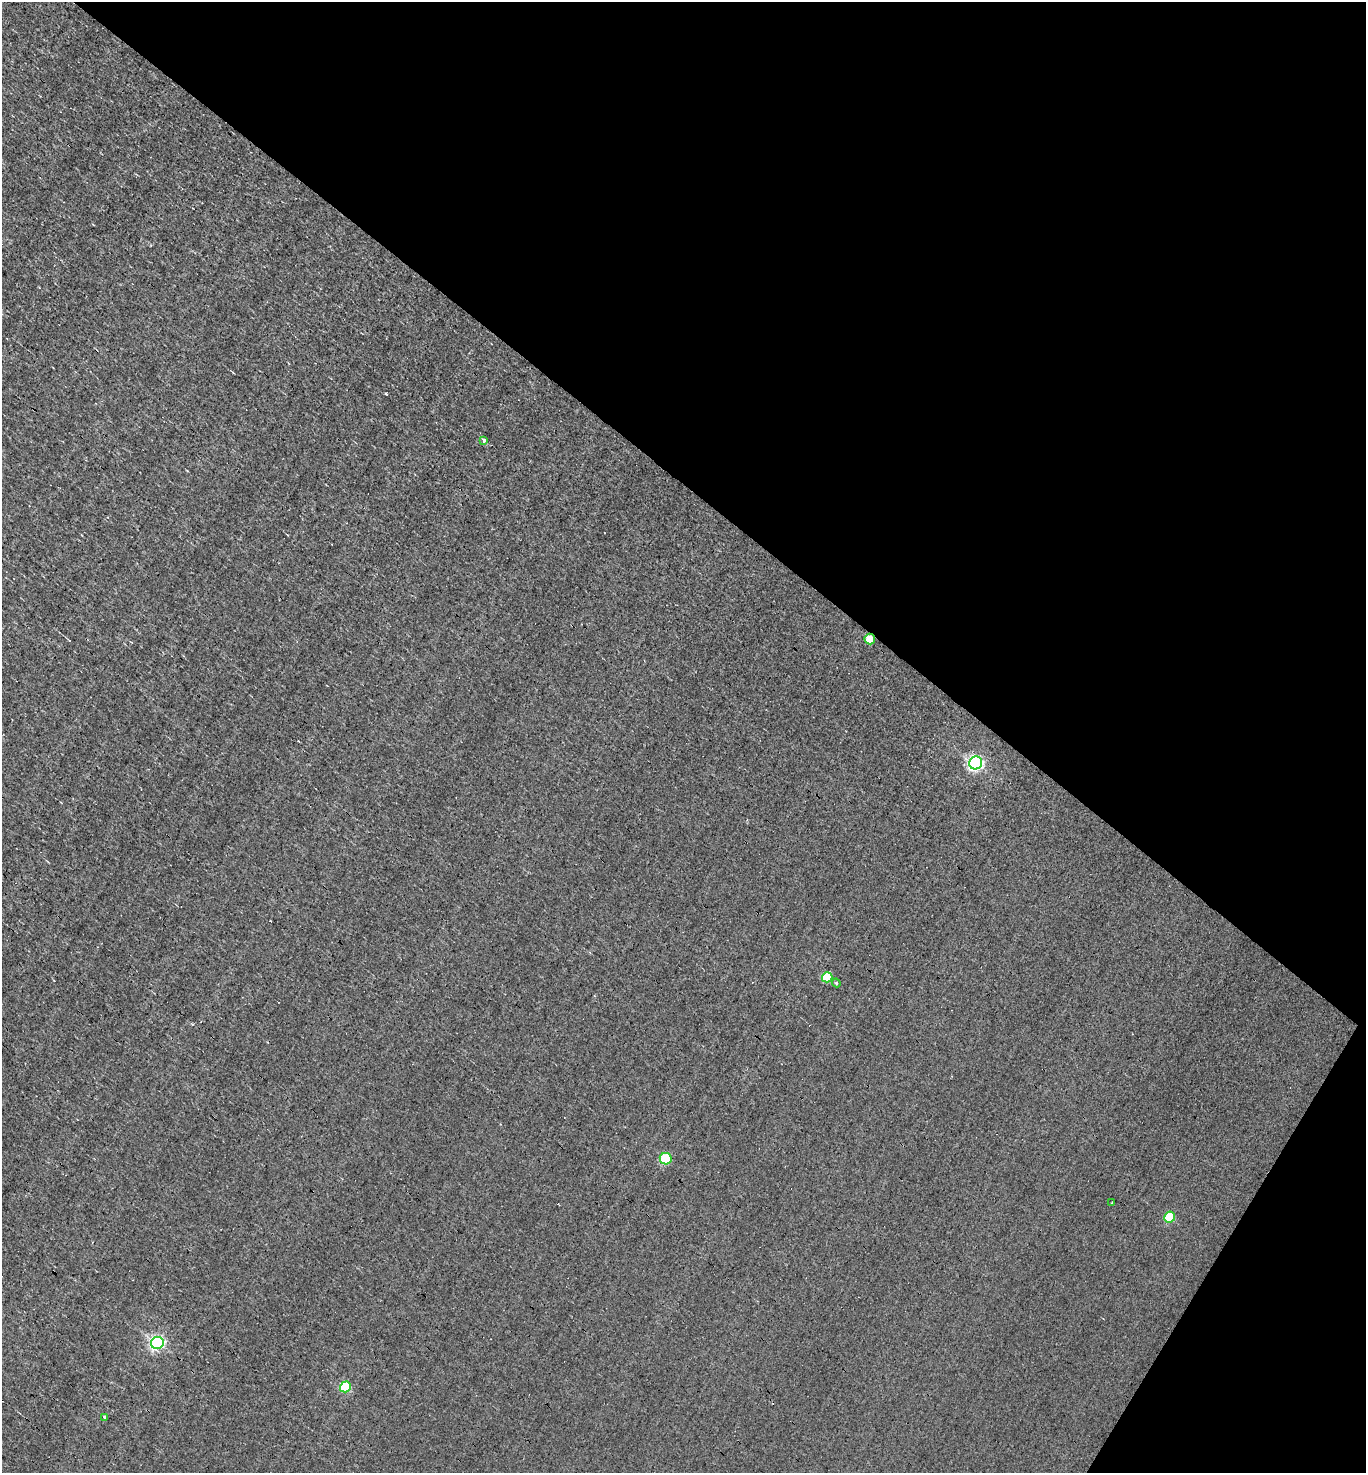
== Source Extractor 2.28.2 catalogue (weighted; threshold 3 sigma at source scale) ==
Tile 8 of 4 x 4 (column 4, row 2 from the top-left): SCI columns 4237-5600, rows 2942-4412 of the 5884 x 5882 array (HDU 1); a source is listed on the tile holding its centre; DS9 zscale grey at full resolution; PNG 1368 x 1475 px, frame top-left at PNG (2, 2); each listed source drawn as its Kron ellipse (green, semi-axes under 4 px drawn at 4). Shown black and unused: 36% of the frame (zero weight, under 3 of 4 exposures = <1% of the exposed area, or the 3 px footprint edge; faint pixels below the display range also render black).
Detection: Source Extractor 2.28.2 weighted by HDU 2 'WHT'; one run over the whole footprint, this tile lists its part. Background -8.04e-04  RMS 0.037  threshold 0.168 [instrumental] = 3 sigma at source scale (4.5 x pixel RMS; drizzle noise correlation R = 1.50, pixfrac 1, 0.05/0.05 arcsec/px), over >= 5 px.
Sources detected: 14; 3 cosmic-ray / hot-pixel residue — neither listed nor drawn; the other 11 listed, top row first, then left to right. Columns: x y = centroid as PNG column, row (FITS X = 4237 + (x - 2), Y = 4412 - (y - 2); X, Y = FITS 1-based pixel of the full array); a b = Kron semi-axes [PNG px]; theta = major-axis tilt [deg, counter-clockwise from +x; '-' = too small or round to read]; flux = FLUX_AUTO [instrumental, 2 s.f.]
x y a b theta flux
484 440 3 3 - 35
870 639 5 5 - 83
976 763 6 6 - 1100
827 977 5 5 - 140
836 983 4 4 - 4.3
666 1159 6 5 - 260
1112 1203 3 2 - 7.1
1170 1217 5 5 - 190
157 1343 6 6 - 900
345 1387 5 5 - 250
104 1417 3 3 - 22
Overlapping masked pixels (flux is a lower limit): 1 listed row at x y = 870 639